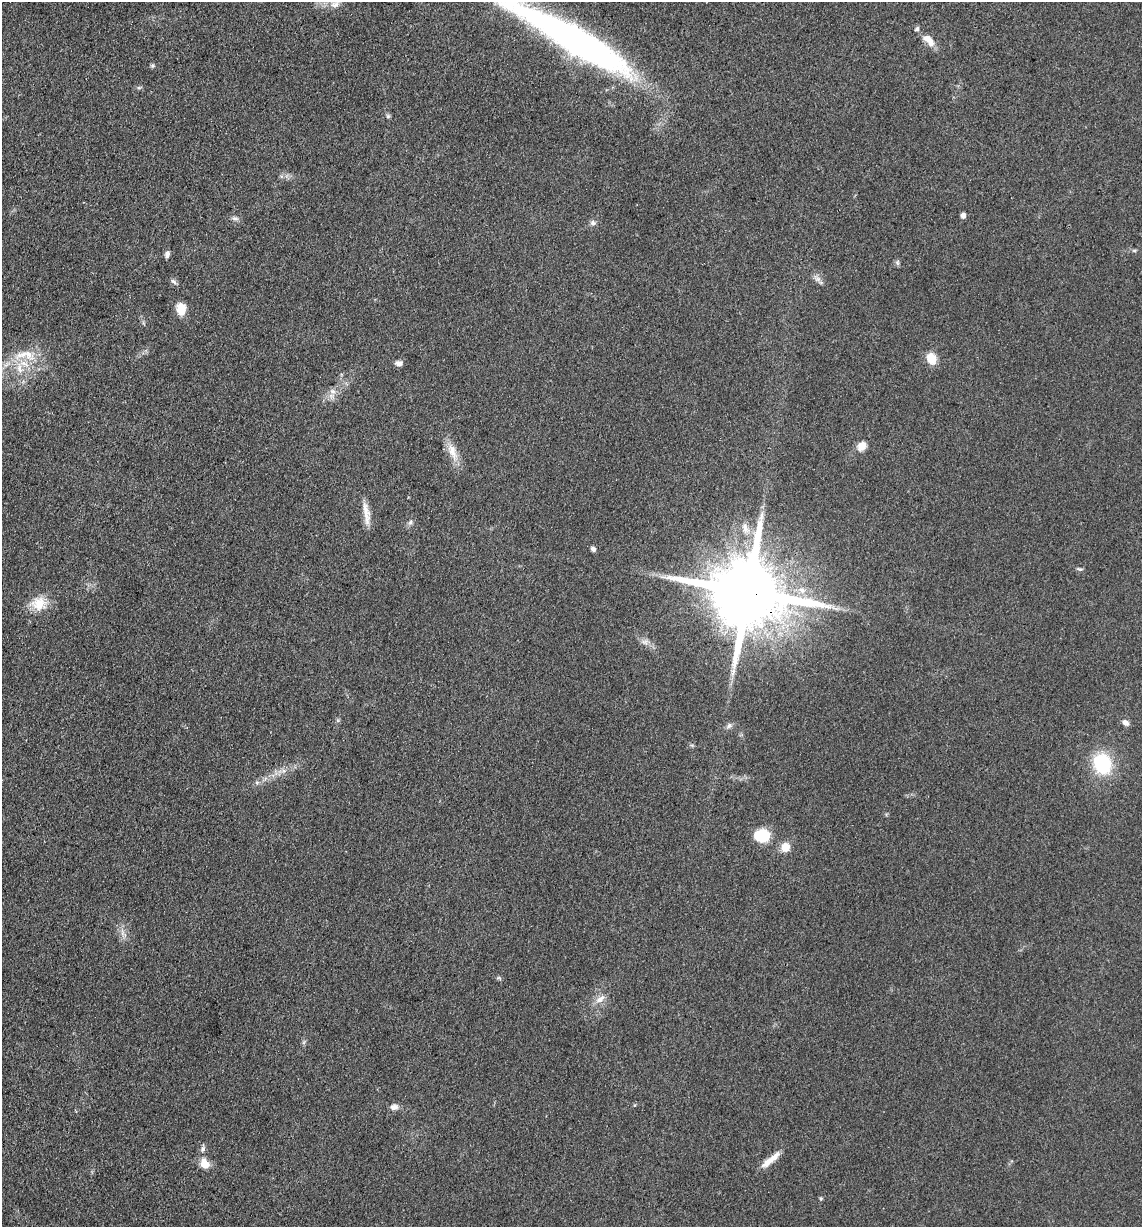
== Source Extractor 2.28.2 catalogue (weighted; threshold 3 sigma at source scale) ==
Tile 11 of 4 x 4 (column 3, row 3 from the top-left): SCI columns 2526-3665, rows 1231-2455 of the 4932 x 4909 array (HDU 1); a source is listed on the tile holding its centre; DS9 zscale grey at full resolution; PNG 1144 x 1229 px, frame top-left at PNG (2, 2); no overlay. Shown black and unused: <1% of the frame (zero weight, under 3 of 4 exposures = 1% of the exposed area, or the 3 px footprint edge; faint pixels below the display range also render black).
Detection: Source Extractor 2.28.2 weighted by HDU 2 'WHT'; one run over the whole footprint, this tile lists its part. Background 0.103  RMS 0.0072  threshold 0.0324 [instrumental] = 3 sigma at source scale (4.5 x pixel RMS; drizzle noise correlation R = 1.50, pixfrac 1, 0.05/0.05 arcsec/px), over >= 5 px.
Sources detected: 49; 3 inside a brighter listed object's ellipse — not listed separately; the other 46 listed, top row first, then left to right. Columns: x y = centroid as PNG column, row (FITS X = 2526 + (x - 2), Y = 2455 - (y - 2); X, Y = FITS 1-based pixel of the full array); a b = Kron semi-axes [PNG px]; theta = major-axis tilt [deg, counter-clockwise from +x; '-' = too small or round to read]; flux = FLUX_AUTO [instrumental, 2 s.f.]
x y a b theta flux
335 5 12 9 24 6.1
571 38 154 23 -30 320
928 40 19 8 -46 8.7
152 66 6 6 - 1.3
388 116 6 5 - 1.2
963 215 5 4 - 3.8
235 218 11 5 -5 2.1
593 223 8 7 - 2.3
167 254 8 5 81 3
897 262 8 5 -84 1.5
817 279 12 7 -33 3.2
174 282 10 5 -42 1.9
181 309 15 11 -85 9.2
22 355 25 9 19 12
931 358 11 9 -68 13
399 363 9 6 -2 3.2
20 368 16 8 -69 8.3
332 391 10 7 -30 3.7
862 446 12 9 50 6.7
453 452 28 10 -69 11
365 509 27 10 -69 9.1
410 522 7 6 - 1.9
745 528 18 8 -69 7
593 549 6 6 - 2.1
1080 569 9 4 -10 1.4
802 590 10 9 - 5.5
748 592 22 18 -13 11000
39 604 23 18 1 14
834 608 12 5 -31 3
645 642 10 6 -18 3.3
1125 723 9 7 -37 3.4
729 725 8 6 57 2.2
692 745 6 4 16 0.93
1102 763 18 15 -70 49
257 782 7 4 0 1.4
762 836 12 10 -6 32
785 847 9 9 - 9.6
122 933 9 4 87 2.7
499 978 7 4 -36 1.1
600 999 16 8 36 5.5
304 1042 7 4 71 1.3
394 1107 11 7 4 3.8
203 1149 8 6 66 2.3
771 1160 30 7 40 9.2
204 1163 14 11 -59 8.3
821 1199 5 4 - 1.1
Overlapping masked pixels (flux is a lower limit): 2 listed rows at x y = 571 38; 748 592
Isophote crosses this tile's border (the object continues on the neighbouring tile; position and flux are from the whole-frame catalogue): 2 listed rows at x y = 335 5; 571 38